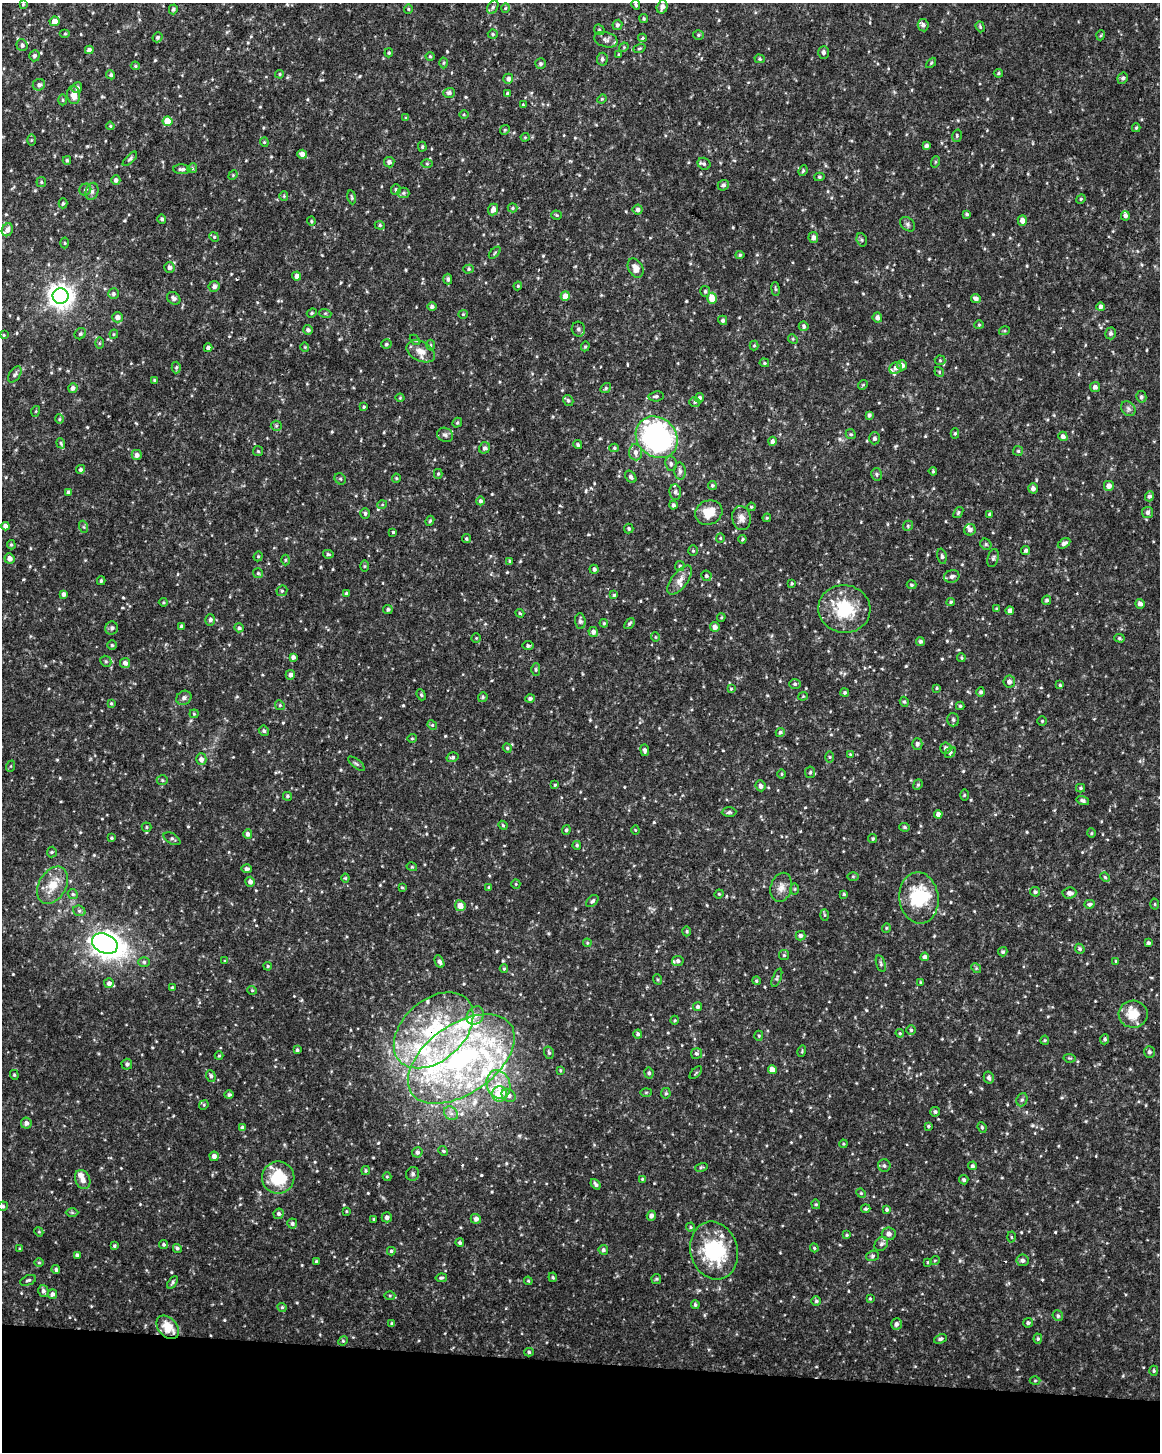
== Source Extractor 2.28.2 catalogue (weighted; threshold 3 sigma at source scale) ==
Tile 11 of 4 x 3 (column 3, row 3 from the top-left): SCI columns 2315-3472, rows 235-1684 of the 4637 x 4872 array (HDU 1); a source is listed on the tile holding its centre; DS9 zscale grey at full resolution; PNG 1162 x 1454 px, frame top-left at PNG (2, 3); each listed source drawn as its Kron ellipse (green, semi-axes under 4 px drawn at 4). Shown black and unused: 6% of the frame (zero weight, under 2 of 3 exposures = <1% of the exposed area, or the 3 px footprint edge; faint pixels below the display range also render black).
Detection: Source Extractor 2.28.2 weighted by HDU 2 'WHT'; one run over the whole footprint, this tile lists its part. Background 0.0238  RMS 0.0062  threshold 0.0279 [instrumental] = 3 sigma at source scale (4.5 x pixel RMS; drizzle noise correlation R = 1.50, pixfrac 1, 0.0396/0.0396 arcsec/px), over >= 5 px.
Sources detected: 645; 2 inside a brighter object's white glare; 2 cosmic-ray / hot-pixel residue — neither listed nor drawn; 25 inside a brighter listed object's ellipse — not listed separately; of the other 616, all 500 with FLUX_AUTO >= 0.607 (the completeness limit of this list) listed and drawn (116 fainter detections not listed), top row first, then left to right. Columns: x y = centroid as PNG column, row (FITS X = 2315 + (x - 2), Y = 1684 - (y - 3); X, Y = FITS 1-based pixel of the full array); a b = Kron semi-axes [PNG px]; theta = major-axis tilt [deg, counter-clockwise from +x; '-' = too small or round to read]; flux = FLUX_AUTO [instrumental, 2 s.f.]
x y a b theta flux
23 4 4 3 - 0.66
636 5 5 4 - 1
493 7 7 5 60 1.2
662 7 6 5 - 2.9
505 8 5 3 - 0.63
173 9 5 4 - 1.1
408 9 5 4 - 0.76
644 19 4 4 - 0.8
54 21 5 5 - 5.3
617 25 5 5 - 1.5
923 25 6 5 - 1.8
980 27 5 4 - 0.74
599 30 6 5 - 0.85
65 34 5 3 - 0.67
493 34 5 4 - 0.92
698 35 5 4 - 0.93
1101 35 5 3 - 0.63
158 37 5 4 - 1.3
643 38 4 4 - 0.7
606 40 12 7 -16 2.5
22 45 6 5 - 1.7
624 47 5 4 - 0.67
639 48 6 3 19 0.79
89 50 4 4 - 2.3
823 52 6 5 - 1.8
389 53 4 3 - 0.74
619 55 3 3 - 0.82
34 56 5 5 - 1.5
430 56 4 4 - 0.72
602 59 6 5 - 1.7
760 59 5 4 - 0.97
443 63 5 3 - 0.71
931 63 6 3 46 0.73
540 64 5 5 - 1.3
135 66 4 4 - 0.77
998 73 4 3 - 0.74
280 74 4 4 - 0.72
111 75 5 4 - 1.2
1123 78 6 5 - 1.5
508 79 5 5 - 2.5
39 85 6 5 - 1.8
77 88 5 5 - 1.9
449 93 5 5 - 1.8
507 93 4 3 - 0.88
74 95 9 6 -83 5.3
602 99 4 4 - 0.63
63 100 5 3 - 0.68
523 105 4 3 - 1.2
464 115 4 3 - 0.61
406 118 4 4 - 0.83
168 121 5 5 - 13
110 126 4 3 - 0.61
1136 128 4 3 - 0.93
505 130 5 4 - 0.87
957 136 6 4 73 0.89
525 137 4 4 - 0.61
31 140 6 4 89 0.71
264 142 4 4 - 0.71
926 146 4 3 - 1.6
422 147 5 4 - 0.84
302 154 5 4 - 3.8
130 159 9 4 45 1.2
67 160 4 3 - 0.86
389 162 5 5 - 2
935 162 6 3 71 0.71
427 164 5 3 - 0.69
704 164 6 5 - 1.3
192 168 5 4 - 0.71
182 169 8 5 -4 1.5
803 171 5 4 - 0.88
233 175 5 4 - 0.62
819 177 5 4 - 0.97
116 180 5 4 - 1.9
41 182 5 5 - 0.86
723 185 6 5 - 1.7
85 190 6 5 - 1.6
396 190 5 5 - 1.2
92 191 9 6 75 2
403 193 6 5 - 1.1
284 196 5 4 - 0.7
352 197 7 3 -80 0.93
1081 199 5 4 - 0.76
63 203 5 4 - 0.94
513 208 5 4 - 0.87
493 210 6 5 - 3.2
638 210 5 5 - 1.9
967 214 3 3 - 1.1
557 215 5 4 - 0.79
1125 216 5 4 - 2
162 219 5 4 - 1.2
1022 220 5 4 - 3.7
311 221 4 4 - 0.69
908 224 8 6 -43 1.6
380 225 5 4 - 0.9
7 230 6 5 - 2.9
214 237 5 4 - 0.78
813 238 6 5 - 2.3
862 240 7 5 -73 1.1
65 243 5 3 - 0.65
495 253 7 4 46 0.91
740 255 4 4 - 0.85
169 267 5 5 - 2.4
636 268 10 7 -62 4.5
469 269 5 4 - 0.95
297 276 4 4 - 2.9
448 279 5 4 - 1.3
214 286 6 5 - 2.1
518 286 4 4 - 0.78
775 289 7 3 -81 0.83
705 291 5 5 - 1
113 294 5 5 - 1.5
61 296 8 7 - 510
565 296 5 4 - 7.5
174 298 7 5 -38 2
712 298 5 5 - 9
976 298 5 4 - 2.2
432 307 4 4 - 1.8
1101 307 4 4 - 2.1
312 313 5 4 - 0.81
325 313 6 4 -18 0.84
463 314 4 4 - 0.65
117 317 5 5 - 3.6
877 318 5 4 - 2.7
723 320 5 4 - 1.3
979 325 4 4 - 0.66
804 326 5 5 - 1.3
578 329 7 6 - 1.9
308 330 5 5 - 1.7
1004 331 5 3 - 0.69
1111 333 6 5 - 1.6
80 334 6 5 - 1.1
114 334 4 4 - 0.7
4 335 3 3 - 0.62
793 339 5 4 - 0.76
415 340 6 4 -44 0.77
99 343 6 4 89 0.72
386 344 5 4 - 1.2
431 345 5 3 - 0.67
585 346 5 4 - 0.77
754 346 5 4 - 0.79
305 347 4 4 - 0.66
208 348 4 4 - 2.1
421 351 15 9 -27 5.8
940 360 5 5 - 0.9
764 363 5 4 - 0.76
902 365 5 5 - 3.5
176 367 6 4 87 0.97
895 368 6 5 - 2.3
939 372 5 4 - 0.83
15 374 9 5 56 1.6
154 380 4 3 - 0.68
863 385 5 4 - 0.78
1095 387 5 5 - 2.3
73 388 5 4 - 2.2
606 388 6 4 37 0.92
656 396 8 5 7 1.5
1141 397 6 5 - 1.5
400 398 4 4 - 0.69
699 398 5 4 - 1.3
568 400 6 4 -57 1.1
695 402 5 4 - 1.1
364 407 3 3 - 0.75
1128 409 8 6 -47 2
36 411 5 3 - 0.63
869 415 4 3 - 1.4
59 419 4 4 - 0.72
457 423 5 4 - 0.8
276 426 5 5 - 0.9
955 433 5 4 - 0.94
851 434 5 4 - 0.92
445 435 8 6 -28 1.9
1063 436 5 4 - 2.5
657 437 22 19 -44 150
874 438 6 5 - 1.7
772 441 4 4 - 2.3
61 443 5 4 - 0.9
578 445 5 4 - 0.97
484 448 6 5 - 1.6
614 448 5 4 - 1.1
258 451 5 5 - 0.8
1018 451 5 5 - 0.91
636 452 8 6 -86 3
137 455 5 5 - 2.6
671 464 7 5 -81 1.6
81 469 4 4 - 1.2
680 471 8 5 -84 2.1
933 471 4 3 - 0.66
438 474 5 4 - 0.77
877 474 6 5 - 1.2
631 477 7 5 -51 1.4
396 478 4 4 - 0.77
340 479 6 5 - 1
712 485 4 4 - 0.98
1109 486 5 5 - 3.4
1033 488 5 5 - 2.3
68 492 4 4 - 1.3
675 492 8 6 -83 1.6
1149 496 5 4 - 1.6
480 501 4 4 - 1.4
382 505 5 3 - 0.62
673 505 4 4 - 1.7
751 507 4 4 - 0.8
958 512 6 4 52 0.97
1148 512 5 5 - 2.1
365 513 5 5 - 1.3
709 513 14 12 24 11
989 514 4 4 - 0.95
741 518 12 9 -79 4
767 518 4 4 - 0.62
430 521 5 4 - 0.78
5 526 4 4 - 3.4
908 526 5 4 - 0.89
84 527 6 4 -71 0.8
629 528 5 4 - 0.97
970 530 6 5 - 2
393 532 4 4 - 0.76
720 538 5 4 - 0.7
466 539 5 4 - 0.86
742 539 4 3 - 0.7
1064 543 7 4 31 2.2
986 544 6 5 - 1.1
11 545 5 4 - 0.81
1026 550 4 4 - 1.4
693 551 5 4 - 0.92
328 554 5 4 - 1.1
258 556 5 4 - 0.82
942 556 8 4 -78 1.3
9 558 5 5 - 2.9
993 558 9 5 75 1.5
285 560 5 3 - 0.62
510 561 4 3 - 0.73
365 566 6 4 90 0.7
680 566 5 5 - 0.97
594 569 4 4 - 1.5
258 573 5 5 - 0.85
706 576 5 5 - 1.3
952 576 7 6 - 2.4
680 580 17 8 53 4.9
101 581 4 3 - 0.99
792 583 4 3 - 0.69
911 585 5 4 - 0.93
282 591 6 5 - 0.97
347 593 4 3 - 1.4
63 594 4 4 - 2
614 595 4 4 - 0.97
1047 600 5 4 - 1.3
163 602 4 4 - 0.64
951 602 4 4 - 0.88
1140 604 5 4 - 2.5
388 609 5 4 - 1.3
844 609 26 24 -9 32
997 609 3 3 - 0.8
1010 611 4 4 - 3.1
520 613 4 3 - 0.68
721 617 4 4 - 0.68
210 620 6 5 - 1.6
580 621 8 5 -86 1.8
604 623 4 4 - 0.71
629 624 6 4 51 1.1
182 626 4 4 - 1.3
715 627 5 4 - 3
112 628 7 6 - 1.7
239 628 5 4 - 1.3
593 632 5 4 - 2
655 637 4 4 - 0.65
476 638 5 4 - 0.77
1119 638 5 4 - 1
920 641 4 4 - 1.2
112 645 4 4 - 1
528 646 5 4 - 1.3
293 657 4 4 - 2.1
961 658 4 3 - 0.71
106 661 6 5 - 1
125 663 5 5 - 2.8
536 670 6 4 90 0.93
290 675 5 5 - 2.3
1009 682 6 6 - 2.6
795 684 6 5 - 1.1
1060 685 4 4 - 0.69
937 688 4 3 - 0.7
731 689 4 3 - 0.66
845 692 4 4 - 0.83
981 692 4 4 - 1.4
421 695 6 4 -67 0.98
803 696 4 4 - 0.69
483 697 5 4 - 1.1
184 698 8 6 34 2.2
530 699 5 4 - 1.4
904 702 5 4 - 0.88
111 703 4 3 - 0.78
280 705 5 4 - 0.8
960 706 4 4 - 0.95
194 714 4 4 - 0.65
953 720 7 6 - 1.4
1042 721 5 5 - 0.85
432 725 5 4 - 0.81
264 731 5 4 - 1.2
780 732 5 4 - 1.3
412 738 4 4 - 0.68
917 744 5 5 - 1.8
507 748 5 4 - 0.73
946 748 5 5 - 2.4
645 750 6 4 -83 1.5
950 752 6 4 50 1.1
850 754 4 3 - 0.68
453 757 6 4 16 1.4
830 757 6 4 90 0.78
201 759 6 5 - 2.8
357 764 10 4 -40 1.2
11 766 6 3 70 0.7
810 772 6 5 - 1
782 774 5 3 - 0.67
162 780 5 5 - 1
555 785 4 4 - 0.74
918 785 5 4 - 0.89
761 786 5 5 - 2.1
1081 788 4 4 - 0.84
964 795 5 3 - 0.69
287 796 4 4 - 1.1
1083 801 6 4 -16 1.6
729 812 7 4 3 1.2
938 814 4 4 - 2.4
503 825 4 4 - 0.62
146 827 5 4 - 0.78
905 827 5 4 - 0.91
566 830 5 4 - 1.2
635 830 4 4 - 0.62
1091 833 4 4 - 0.75
248 834 4 4 - 2.6
111 838 3 3 - 0.73
172 839 9 5 -31 1.3
873 839 4 4 - 0.88
577 845 4 4 - 0.9
52 852 5 5 - 0.88
412 867 5 3 - 0.64
246 869 5 4 - 1.9
853 876 6 4 0 0.71
1105 877 5 4 - 0.8
345 878 4 4 - 0.65
250 882 5 4 - 2.6
516 884 5 4 - 0.71
52 885 20 13 60 11
402 887 4 3 - 0.68
489 887 4 3 - 0.61
781 887 15 10 74 4.6
795 889 6 4 89 0.72
1035 892 5 4 - 1.2
1069 893 7 5 4 2.5
73 894 5 4 - 0.97
719 894 5 4 - 0.72
844 894 4 4 - 0.84
919 898 25 19 -83 32
592 901 7 4 45 1.4
1089 904 5 4 - 1.2
1155 904 5 3 - 0.67
460 906 5 5 - 6.3
79 911 6 5 - 1.3
825 915 6 4 -88 0.75
886 928 5 4 - 0.71
687 931 5 3 - 0.72
801 936 5 5 - 1.9
587 943 4 4 - 0.64
1148 943 4 3 - 1.4
105 944 13 9 -24 440
1080 949 5 4 - 1
1003 952 4 4 - 1.3
784 955 5 5 - 0.93
925 957 4 4 - 2.5
225 961 4 3 - 0.64
678 961 6 5 - 1.5
1116 961 4 3 - 0.66
144 962 6 5 - 1.1
439 962 6 4 -62 2
881 964 9 4 -73 1.2
268 966 4 3 - 0.76
976 968 5 4 - 0.78
504 969 4 3 - 0.73
777 978 10 3 68 1.1
657 979 5 3 - 0.69
756 981 4 4 - 0.84
921 982 4 3 - 0.76
109 983 5 5 - 2.3
172 988 4 4 - 1.3
252 990 4 4 - 0.62
698 1007 4 4 - 1.5
1133 1014 14 13 - 12
475 1016 10 8 51 4
675 1020 4 3 - 0.65
434 1030 46 30 42 73
911 1030 5 5 - 0.98
900 1033 4 4 - 0.74
638 1034 4 4 - 1.3
759 1036 5 4 - 0.79
1105 1039 5 4 - 1.2
1045 1040 4 4 - 0.77
297 1050 3 3 - 1
802 1051 5 3 - 0.66
1149 1052 6 5 - 1.5
549 1053 6 5 - 1.2
696 1053 5 5 - 1.2
219 1056 4 4 - 0.66
1069 1058 6 4 -9 0.74
461 1059 60 34 35 160
127 1064 5 5 - 1.6
560 1070 4 3 - 0.67
772 1070 4 4 - 4.8
649 1073 5 4 - 1.4
696 1073 8 3 46 0.75
14 1075 5 4 - 0.8
211 1076 6 4 -70 1.4
989 1077 6 5 - 1.5
498 1085 14 11 -70 10
646 1092 6 4 1 0.72
666 1093 5 4 - 0.91
499 1094 8 7 - 13
229 1095 4 4 - 1.2
509 1095 7 6 - 3.1
1022 1100 7 5 67 1.3
204 1105 5 4 - 0.79
935 1112 5 5 - 1.3
451 1113 7 6 - 2.4
26 1123 5 5 - 2.4
928 1126 3 3 - 0.84
982 1127 5 4 - 0.85
242 1128 4 4 - 2.4
843 1144 4 4 - 0.62
443 1151 5 4 - 0.8
417 1152 5 5 - 1.7
214 1156 5 4 - 2.6
884 1166 6 6 - 1.4
972 1166 4 4 - 1.2
701 1167 6 4 15 0.79
366 1171 4 4 - 0.83
413 1174 7 6 - 1.4
387 1177 4 4 - 0.64
278 1178 16 16 - 25
642 1179 4 3 - 0.68
83 1180 10 7 -67 3.3
964 1180 4 4 - 1.2
595 1184 6 3 -50 1.6
861 1193 5 4 - 0.74
816 1204 5 4 - 0.86
3 1206 5 4 - 1.3
866 1209 4 4 - 0.99
887 1209 4 4 - 1.2
346 1211 3 3 - 0.63
72 1213 6 4 -1 0.84
279 1214 5 5 - 1.6
651 1216 5 4 - 2.3
387 1217 5 5 - 2.3
374 1219 3 3 - 0.85
476 1219 5 5 - 2.6
292 1223 5 5 - 1.4
690 1227 4 4 - 0.64
39 1232 5 4 - 0.62
889 1234 7 6 - 3.1
847 1235 4 3 - 0.8
1011 1237 5 3 - 0.64
460 1243 4 4 - 1.4
164 1244 4 4 - 1.1
881 1244 8 6 47 1.8
114 1246 4 3 - 0.95
177 1248 5 4 - 1.2
814 1248 4 3 - 0.72
20 1249 3 3 - 1
603 1250 5 4 - 1.5
391 1251 4 4 - 1
714 1251 29 23 -75 46
77 1255 4 4 - 1.7
872 1256 6 5 - 1.1
935 1260 5 3 - 0.62
1022 1260 6 6 - 2.1
316 1261 3 3 - 0.71
928 1262 4 4 - 0.73
39 1263 5 3 - 0.64
56 1270 4 4 - 1.3
553 1277 5 3 - 0.78
441 1278 6 3 10 1
656 1279 5 5 - 0.81
28 1280 8 5 21 1.3
528 1281 4 3 - 0.63
172 1282 7 4 56 1.2
43 1291 6 5 - 1.8
52 1294 5 4 - 2.2
390 1296 5 3 - 0.67
870 1299 3 3 - 0.65
816 1301 5 4 - 1.2
695 1305 4 4 - 0.99
282 1307 5 4 - 0.8
1058 1316 5 5 - 1.3
391 1323 4 3 - 0.62
1028 1323 5 4 - 1.3
896 1324 6 5 - 2
168 1327 13 9 -47 12
940 1339 6 4 25 1.3
1038 1339 5 4 - 0.93
343 1341 5 4 - 0.73
529 1352 5 4 - 1
1154 1371 5 4 - 0.91
1035 1381 5 3 - 0.65
Overlapping masked pixels (flux is a lower limit): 2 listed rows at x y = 434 1030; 168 1327
Isophote crosses this tile's border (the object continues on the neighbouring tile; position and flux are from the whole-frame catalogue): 1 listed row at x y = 3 1206